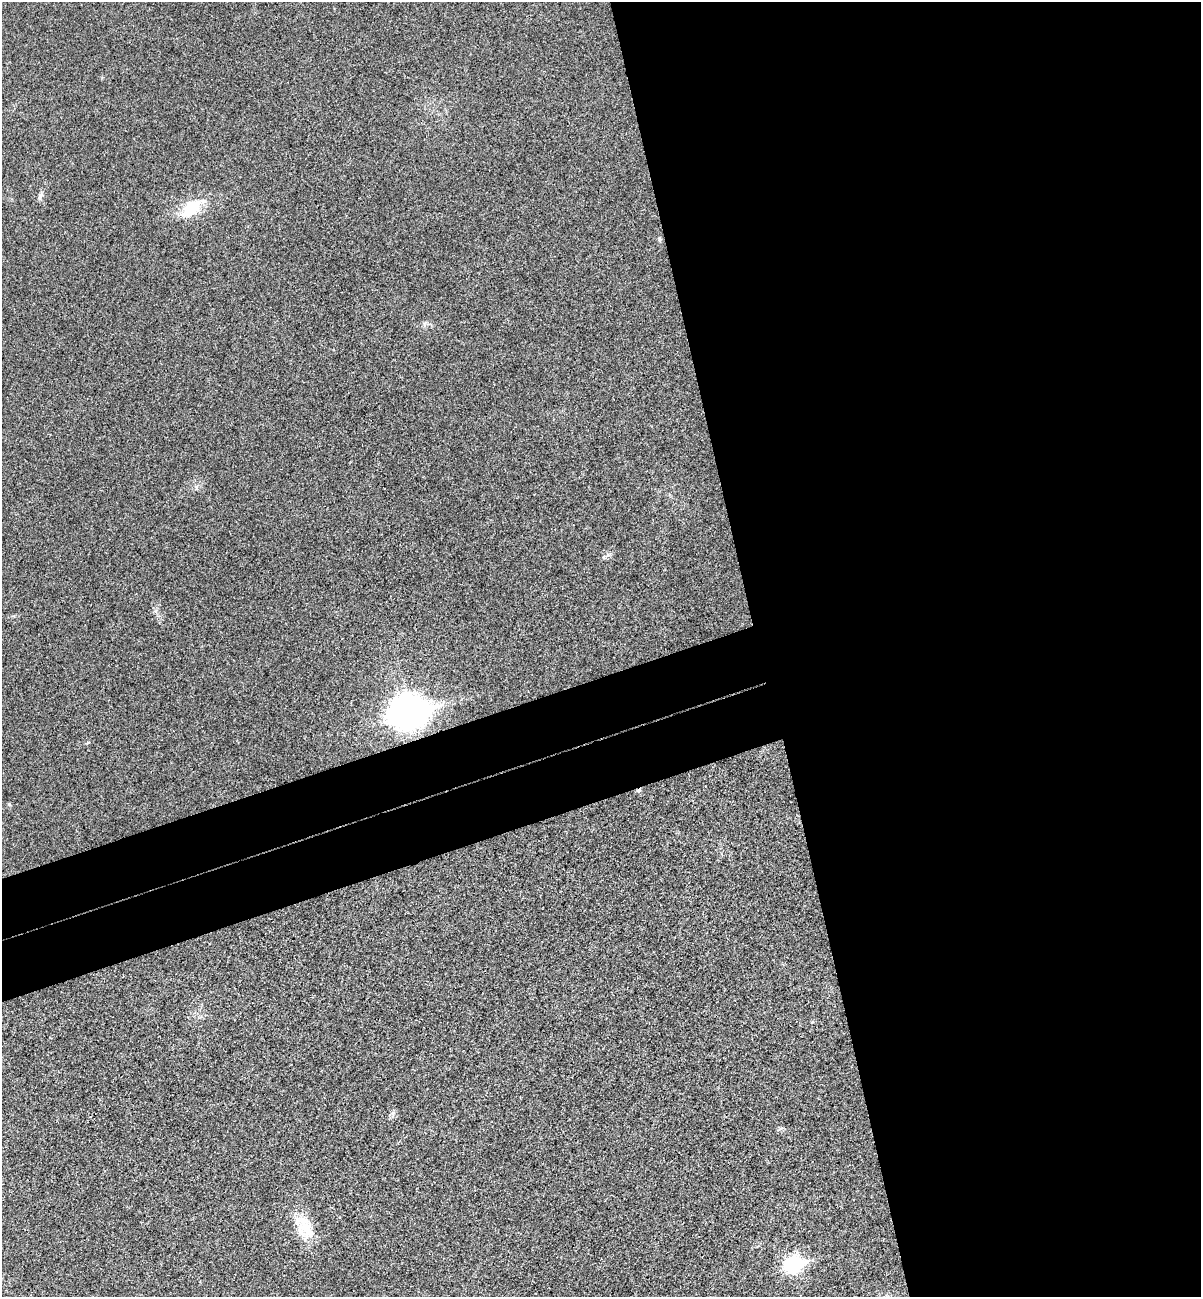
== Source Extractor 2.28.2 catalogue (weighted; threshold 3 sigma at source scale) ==
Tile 8 of 4 x 4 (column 4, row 2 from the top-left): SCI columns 3764-4962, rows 2650-3944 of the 5253 x 5299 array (HDU 1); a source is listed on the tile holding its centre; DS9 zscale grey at full resolution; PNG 1203 x 1299 px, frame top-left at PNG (2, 2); no overlay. Shown black and unused: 43% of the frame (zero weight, under 3 of 4 exposures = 6% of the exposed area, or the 3 px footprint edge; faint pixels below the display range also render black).
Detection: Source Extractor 2.28.2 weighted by HDU 2 'WHT'; one run over the whole footprint, this tile lists its part. Background 0.0197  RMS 0.0064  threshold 0.0286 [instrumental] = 3 sigma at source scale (4.5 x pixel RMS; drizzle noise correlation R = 1.50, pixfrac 1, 0.05/0.05 arcsec/px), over >= 5 px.
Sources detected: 10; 1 inside a brighter object's white glare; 1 cosmic-ray / hot-pixel residue — not listed; the other 8 listed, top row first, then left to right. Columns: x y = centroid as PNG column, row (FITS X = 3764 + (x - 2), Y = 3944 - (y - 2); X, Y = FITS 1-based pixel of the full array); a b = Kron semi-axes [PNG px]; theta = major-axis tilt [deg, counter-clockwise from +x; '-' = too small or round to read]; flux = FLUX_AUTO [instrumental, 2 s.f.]
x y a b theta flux
40 197 12 5 65 1.8
191 209 27 16 42 21
659 239 7 5 -89 1.1
196 487 7 4 72 1.1
412 712 12 10 34 680
9 804 6 3 -19 0.68
307 1229 26 22 -51 17
793 1264 9 7 18 150
Overlapping masked pixels (flux is a lower limit): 1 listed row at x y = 412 712